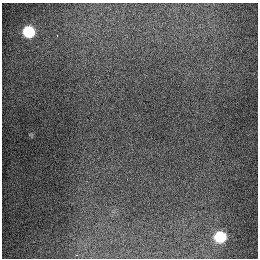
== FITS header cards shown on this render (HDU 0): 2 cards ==
NAXIS1  =                  256
NAXIS2  =                  256

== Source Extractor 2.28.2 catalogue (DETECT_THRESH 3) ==
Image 256 x 256 px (HDU 0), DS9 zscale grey, 1 PNG px = 1 image px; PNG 260 x 260 px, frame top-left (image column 1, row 256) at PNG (2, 3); no overlay
Background 1280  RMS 26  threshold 78.6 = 3 sigma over >= 5 px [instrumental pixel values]
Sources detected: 4; all 4 listed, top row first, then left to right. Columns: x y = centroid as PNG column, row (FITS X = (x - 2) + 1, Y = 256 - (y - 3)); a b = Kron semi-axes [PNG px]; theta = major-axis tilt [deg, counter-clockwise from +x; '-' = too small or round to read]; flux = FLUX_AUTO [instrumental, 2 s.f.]
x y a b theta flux
29 32 8 8 - 91000
57 36 3 2 - 2700
220 237 9 8 - 80000
76 255 3 2 - 4600